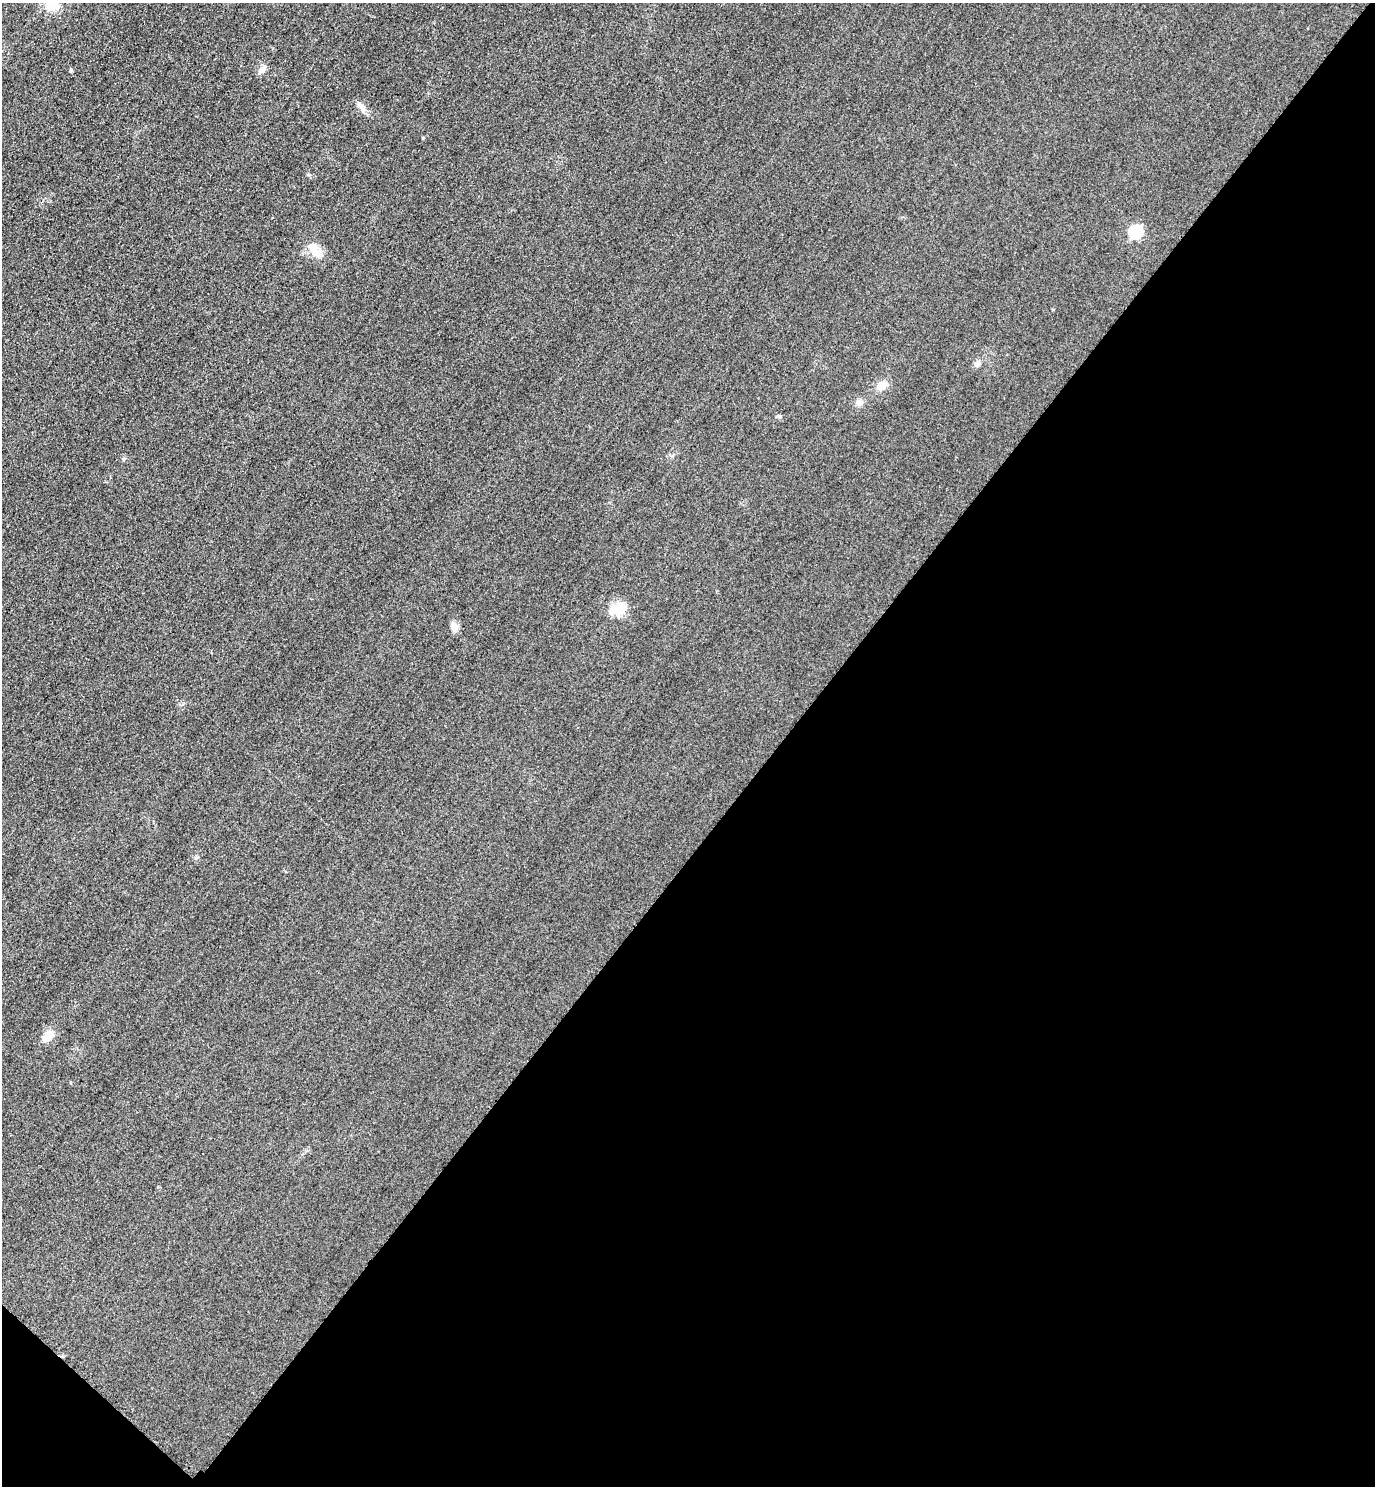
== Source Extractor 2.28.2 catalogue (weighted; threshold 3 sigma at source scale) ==
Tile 15 of 4 x 4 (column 3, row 4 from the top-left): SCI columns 3070-4442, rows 30-1513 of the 5996 x 5993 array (HDU 1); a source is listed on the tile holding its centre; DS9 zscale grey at full resolution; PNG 1377 x 1488 px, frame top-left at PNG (2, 3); no overlay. Shown black and unused: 44% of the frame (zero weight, under 3 of 4 exposures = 3% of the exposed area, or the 3 px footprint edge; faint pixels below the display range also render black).
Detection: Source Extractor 2.28.2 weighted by HDU 2 'WHT'; one run over the whole footprint, this tile lists its part. Background 0.0506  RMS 0.017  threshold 0.0757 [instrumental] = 3 sigma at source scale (4.5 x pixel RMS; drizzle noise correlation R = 1.50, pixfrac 1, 0.05/0.05 arcsec/px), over >= 5 px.
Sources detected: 14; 1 inside a brighter listed object's ellipse — not listed separately; the other 13 listed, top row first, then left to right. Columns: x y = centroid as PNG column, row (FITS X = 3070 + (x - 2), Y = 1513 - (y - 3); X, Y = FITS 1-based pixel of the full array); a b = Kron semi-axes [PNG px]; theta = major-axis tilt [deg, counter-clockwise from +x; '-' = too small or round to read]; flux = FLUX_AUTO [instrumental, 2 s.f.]
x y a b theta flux
52 4 15 14 - 32
71 70 5 4 - 2.5
262 70 13 7 52 9.4
362 107 16 7 -55 10
1135 232 6 6 - 250
321 254 29 13 -37 21
977 364 9 7 71 6.7
882 386 14 10 43 16
859 402 10 8 -14 8.1
617 609 22 15 24 29
454 626 12 10 -71 11
196 858 6 5 - 3.2
48 1036 19 10 48 20
Isophote crosses this tile's border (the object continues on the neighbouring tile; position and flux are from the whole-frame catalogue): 1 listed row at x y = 52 4
Unlisted compact peaks at least as high as the median listed source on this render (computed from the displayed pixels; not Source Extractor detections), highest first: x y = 123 459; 423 138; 309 175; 778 416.